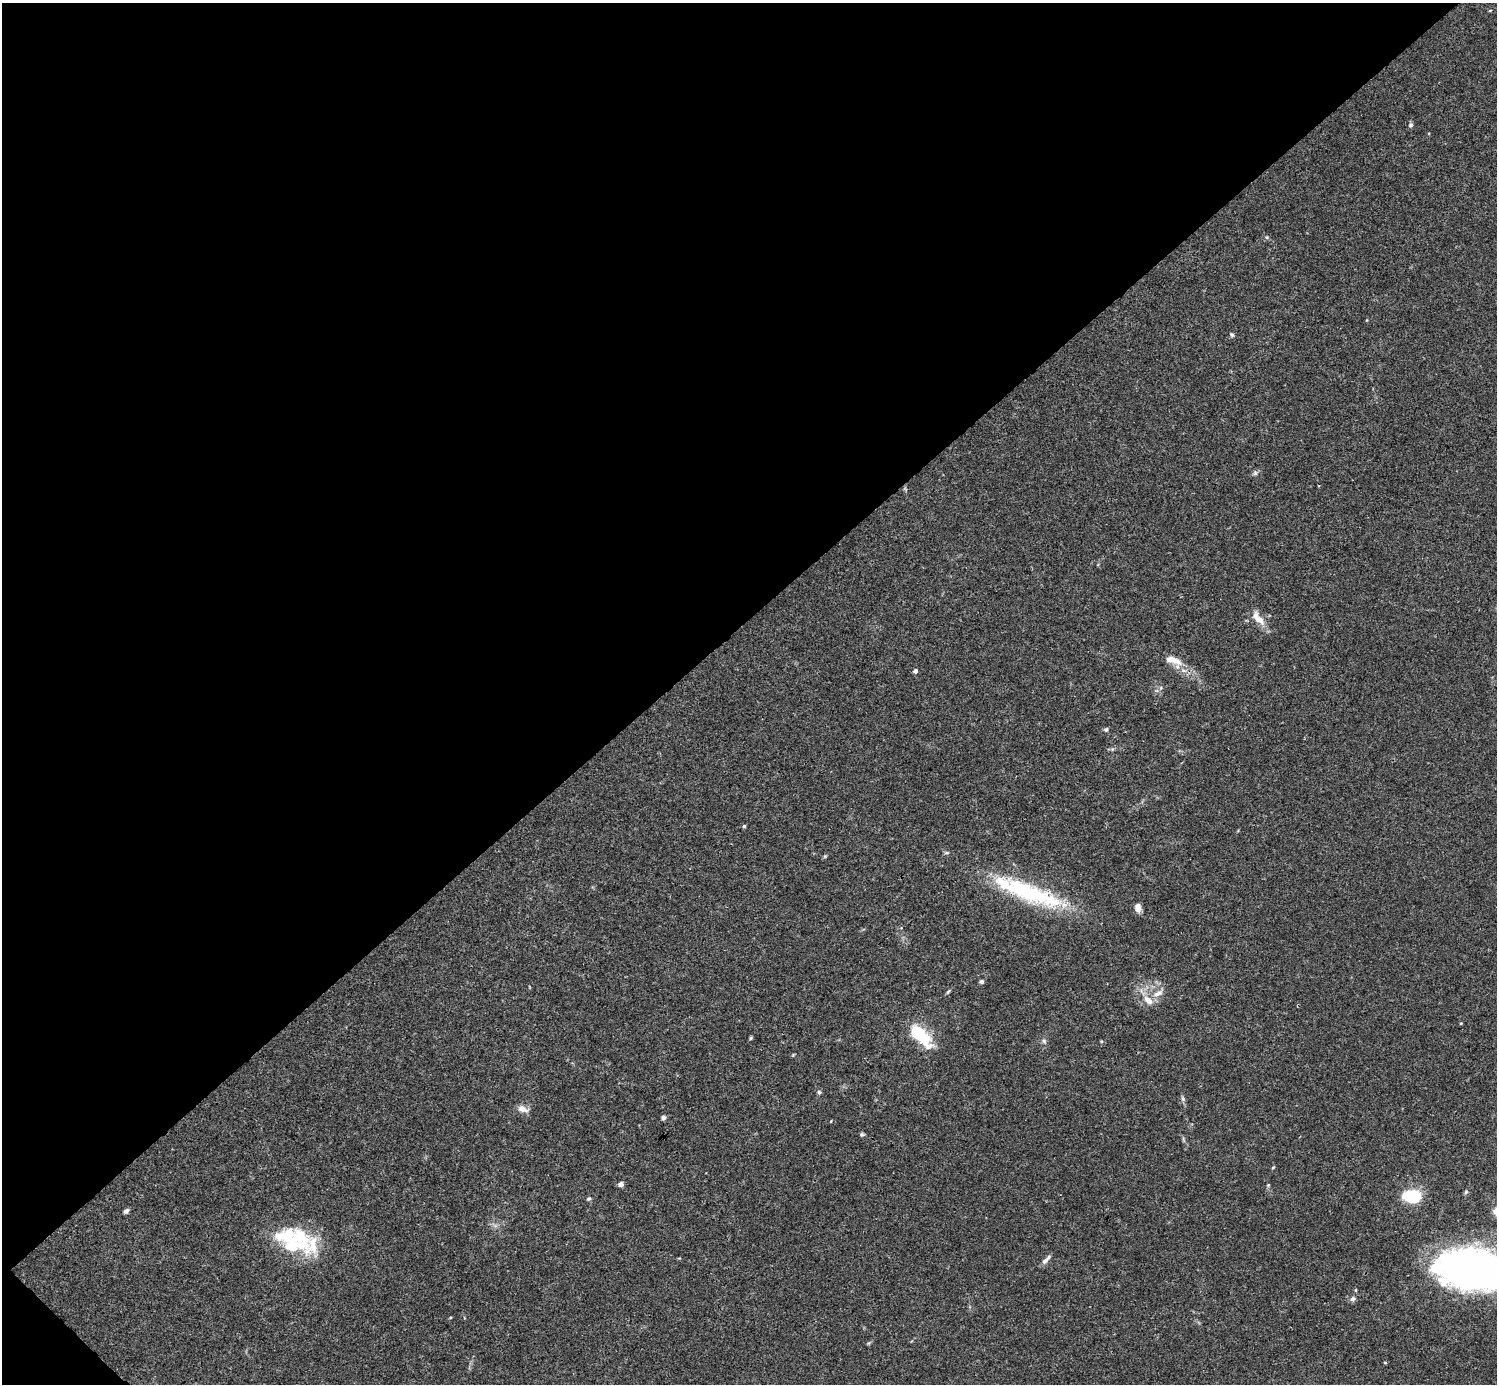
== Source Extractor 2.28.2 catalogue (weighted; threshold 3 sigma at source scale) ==
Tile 5 of 4 x 4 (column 1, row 2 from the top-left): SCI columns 1-1495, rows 2920-4301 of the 5982 x 5981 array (HDU 1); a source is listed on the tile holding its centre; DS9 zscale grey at full resolution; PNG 1499 x 1386 px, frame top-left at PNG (2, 3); no overlay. Shown black and unused: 45% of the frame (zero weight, under 3 of 4 exposures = <1% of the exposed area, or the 3 px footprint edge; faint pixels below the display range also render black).
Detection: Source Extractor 2.28.2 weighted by HDU 2 'WHT'; one run over the whole footprint, this tile lists its part. Background 0.0165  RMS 0.0022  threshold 0.00972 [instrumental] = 3 sigma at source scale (4.5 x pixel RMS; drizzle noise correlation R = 1.50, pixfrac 1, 0.05/0.05 arcsec/px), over >= 5 px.
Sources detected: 53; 3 inside a brighter object's white glare — not listed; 8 inside a brighter listed object's ellipse — not listed separately; the other 42 listed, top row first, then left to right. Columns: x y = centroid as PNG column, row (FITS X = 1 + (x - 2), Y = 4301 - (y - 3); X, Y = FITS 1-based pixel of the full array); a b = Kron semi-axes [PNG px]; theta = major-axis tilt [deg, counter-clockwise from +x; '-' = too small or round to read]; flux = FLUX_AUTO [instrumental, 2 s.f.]
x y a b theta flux
1411 125 7 6 - 0.48
1266 237 5 5 - 0.31
1367 320 4 3 - 0.14
1232 335 6 5 - 0.36
1255 473 6 6 - 0.46
1259 620 15 9 -40 2.5
1173 660 27 9 -19 3
915 671 5 5 - 0.58
1106 730 6 6 - 0.42
1112 749 5 5 - 0.32
744 826 4 4 - 0.36
946 853 7 4 -8 0.33
1028 893 62 25 -20 20
1138 908 11 7 -78 1.3
981 982 6 5 - 0.42
948 992 6 4 53 0.31
1158 993 15 7 29 1.6
1148 1000 15 8 -39 2.2
1461 1023 4 3 - 0.18
917 1032 10 8 -29 12
751 1038 5 4 - 0.26
1044 1041 6 6 - 0.47
1101 1041 5 3 - 0.22
928 1047 14 8 19 1.6
819 1092 5 5 - 0.35
1183 1098 8 5 -70 0.46
522 1109 11 7 -23 1.7
663 1118 6 5 - 0.49
831 1121 4 2 - 0.14
862 1134 6 5 - 0.36
1273 1167 4 4 - 0.22
621 1184 4 4 - 1.6
1268 1185 4 4 - 0.23
1466 1192 6 5 - 0.36
1414 1198 16 8 4 8.6
589 1199 6 5 - 0.36
126 1211 6 5 - 0.59
292 1244 37 27 -19 11
1045 1261 11 7 52 0.79
1476 1267 65 36 -7 140
1353 1299 7 7 - 0.65
1385 1363 4 3 - 0.22
Isophote crosses this tile's border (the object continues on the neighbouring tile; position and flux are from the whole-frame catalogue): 1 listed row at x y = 1476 1267